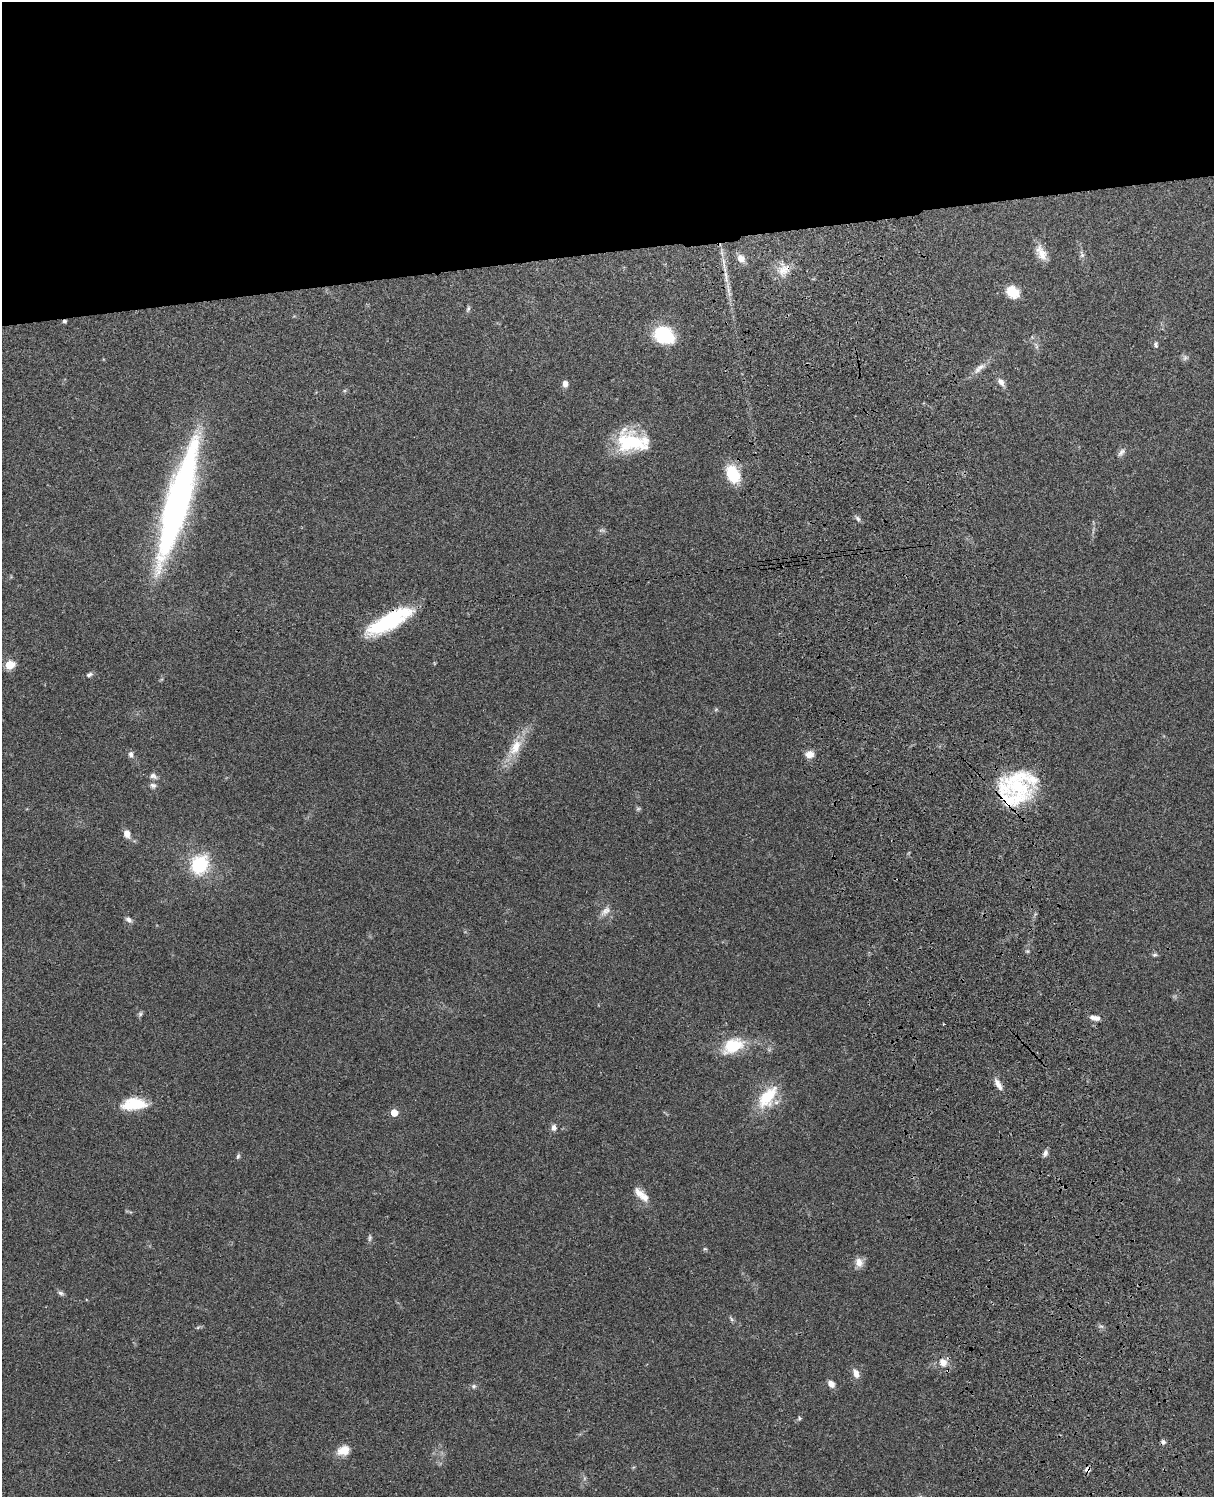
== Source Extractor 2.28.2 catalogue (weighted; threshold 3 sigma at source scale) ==
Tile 2 of 4 x 3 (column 2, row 1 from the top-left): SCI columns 1331-2542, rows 3156-4650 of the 5087 x 4928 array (HDU 1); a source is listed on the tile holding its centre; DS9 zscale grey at full resolution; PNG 1216 x 1499 px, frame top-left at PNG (2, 2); no overlay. Shown black and unused: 17% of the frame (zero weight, under 3 of 4 exposures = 6% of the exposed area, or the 3 px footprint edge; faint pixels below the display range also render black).
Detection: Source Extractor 2.28.2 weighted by HDU 2 'WHT'; one run over the whole footprint, this tile lists its part. Background 0.104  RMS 0.0065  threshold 0.0291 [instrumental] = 3 sigma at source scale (4.5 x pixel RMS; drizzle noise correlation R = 1.50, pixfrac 1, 0.05/0.05 arcsec/px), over >= 5 px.
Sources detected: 63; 1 inside a brighter object's white glare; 3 cosmic-ray / hot-pixel residue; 1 long thin detection or spike segment (spike, bleed or trail) — not listed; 3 inside a brighter listed object's ellipse — not listed separately; the other 55 listed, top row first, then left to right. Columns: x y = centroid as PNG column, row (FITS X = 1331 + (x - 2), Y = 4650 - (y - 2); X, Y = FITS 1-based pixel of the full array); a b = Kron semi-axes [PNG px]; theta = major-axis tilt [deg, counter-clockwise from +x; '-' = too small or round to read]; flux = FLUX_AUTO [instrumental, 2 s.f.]
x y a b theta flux
1041 253 21 10 -63 7.3
1082 255 7 6 - 1.6
741 258 10 7 -46 5.4
783 270 18 14 20 9.2
726 277 15 2 90 2.6
1013 292 7 6 - 39
468 309 8 5 64 1.2
664 335 22 17 -25 32
1156 344 8 5 -84 1.4
1185 358 8 6 69 1.7
979 368 23 7 39 5.1
1001 382 12 7 -53 3.3
565 384 8 6 -87 3.1
632 442 37 22 -9 40
1121 452 13 7 52 2.6
733 474 16 10 -64 29
858 519 8 5 -42 1.7
389 621 53 16 29 52
10 665 6 5 - 25
89 675 8 5 22 1.7
515 747 27 14 58 14
809 754 9 8 - 5.4
131 755 8 7 - 2.3
153 776 11 7 -28 2.4
1017 783 48 32 8 53
153 785 9 6 -14 2
638 809 6 5 - 1.1
127 834 9 7 -71 4.5
199 864 29 25 65 30
605 911 16 8 42 4.1
129 920 9 6 -31 2.2
1027 951 5 5 - 0.91
1154 955 7 5 1 1.3
140 1014 6 6 - 1.2
1095 1018 12 6 -10 3.6
733 1046 28 17 26 23
998 1084 16 6 -59 4.4
767 1097 35 18 53 23
134 1104 30 14 4 20
394 1113 5 5 - 12
554 1127 8 7 - 2.6
1045 1153 9 6 64 2.2
238 1156 7 5 78 1.2
639 1193 16 10 -40 5.8
370 1238 10 4 85 1.4
705 1249 6 4 -17 0.76
859 1262 12 10 -75 5
61 1293 9 5 -16 1.6
731 1319 9 3 -57 1.2
943 1362 12 10 -58 6.5
856 1373 12 7 -67 4.3
831 1384 8 6 -47 4
474 1386 7 7 - 1.5
799 1418 6 5 - 1
343 1450 16 11 18 7.8
Overlapping masked pixels (flux is a lower limit): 3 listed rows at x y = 783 270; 389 621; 1017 783